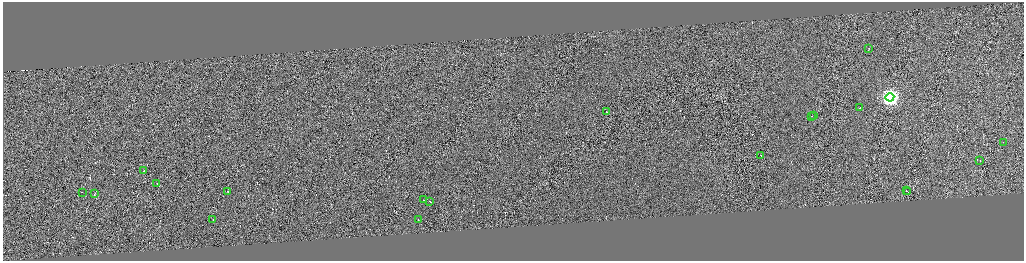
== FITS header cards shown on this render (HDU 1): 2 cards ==
NAXIS1  =                 4085
NAXIS2  =                 1034

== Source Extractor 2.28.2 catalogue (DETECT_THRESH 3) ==
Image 4085 x 1034 px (HDU 1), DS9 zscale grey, zoomed out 1/4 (1 PNG px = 4 x 4 image px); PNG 1026 x 263 px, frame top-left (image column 3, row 1033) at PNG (3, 2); each listed source drawn as its Kron ellipse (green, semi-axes under 4 px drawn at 4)
Background 0.687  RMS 4.1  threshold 12.4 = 3 sigma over >= 5 px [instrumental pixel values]
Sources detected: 299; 279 cannot appear on this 1/4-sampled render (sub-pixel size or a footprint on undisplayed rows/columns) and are neither listed nor drawn; the other 20 listed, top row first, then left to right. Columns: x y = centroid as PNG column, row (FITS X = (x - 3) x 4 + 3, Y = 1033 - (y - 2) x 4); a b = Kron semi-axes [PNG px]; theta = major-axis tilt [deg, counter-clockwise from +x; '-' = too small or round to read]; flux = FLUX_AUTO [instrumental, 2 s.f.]
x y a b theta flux
869 49 3 1 - 38000
890 97 4 4 - 670000
860 107 2 1 - 49000
606 111 2 1 - 39000
814 115 2 1 - 9700
812 116 2 1 - 15000
1003 142 2 1 - 9300
761 155 2 1 - 19000
980 160 2 1 - 14000
144 170 2 1 - 64000
157 183 2 1 - 14000
227 191 2 1 - 33000
906 191 2 1 - 13000
907 191 2 1 - 18000
82 192 2 1 - 15000
94 193 2 1 - 14000
423 199 2 1 - 13000
430 201 3 1 - 33000
213 219 2 1 - 21000
418 219 2 1 - 31000
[279 sub-pixel or undisplayed-footprint detections neither listed nor drawn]